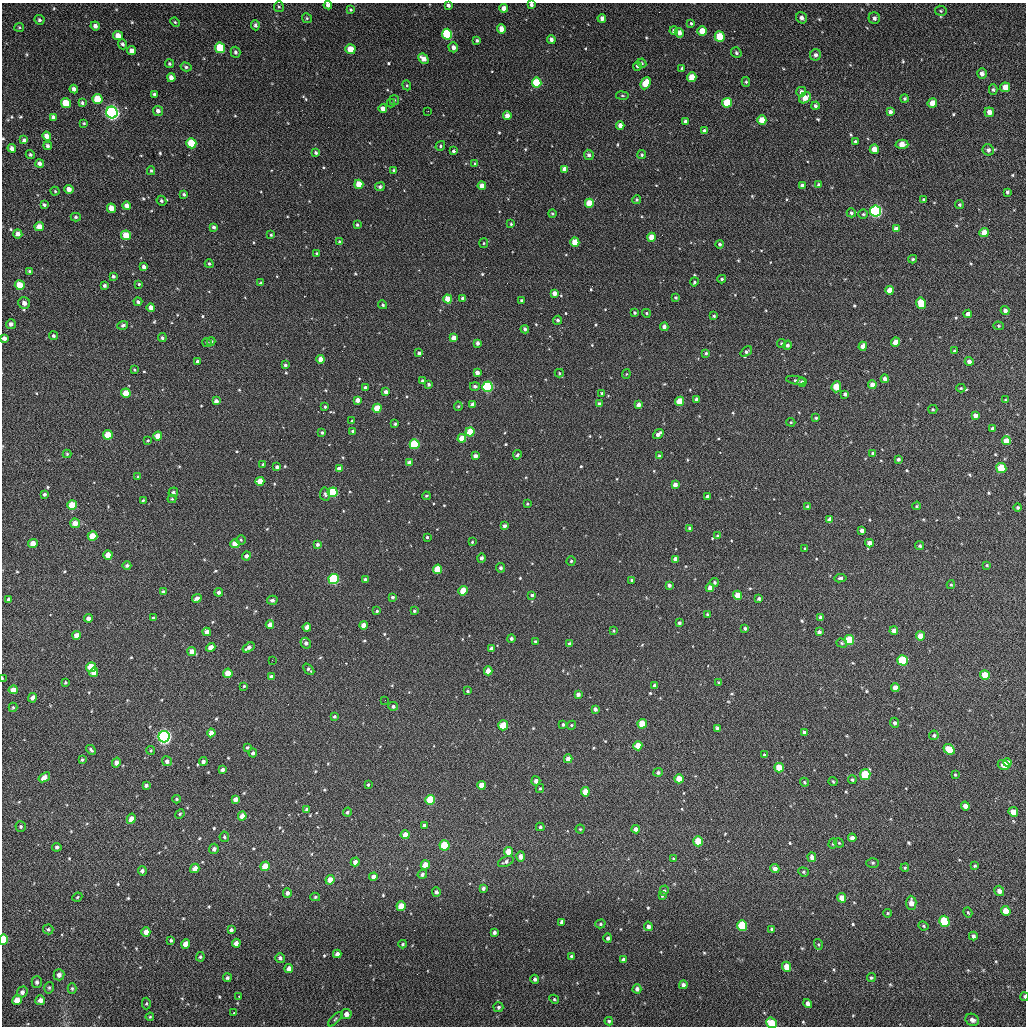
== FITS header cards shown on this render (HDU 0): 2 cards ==
NAXIS1  =                 1024 / length of data axis 1
NAXIS2  =                 1024 / length of data axis 2

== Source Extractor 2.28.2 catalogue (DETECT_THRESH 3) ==
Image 1024 x 1024 px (HDU 0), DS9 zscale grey, 1 PNG px = 1 image px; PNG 1028 x 1028 px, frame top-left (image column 1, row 1024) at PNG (2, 3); each listed source drawn as its Kron ellipse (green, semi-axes under 4 px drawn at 4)
Background 72.5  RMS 11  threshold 32.5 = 3 sigma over >= 5 px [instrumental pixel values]
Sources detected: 643; of the 643, the 500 brightest by FLUX_AUTO listed and drawn (143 fainter detections omitted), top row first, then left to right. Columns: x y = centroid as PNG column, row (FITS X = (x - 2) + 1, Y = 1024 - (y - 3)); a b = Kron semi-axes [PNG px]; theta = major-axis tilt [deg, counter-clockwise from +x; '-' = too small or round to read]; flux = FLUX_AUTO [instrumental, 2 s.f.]
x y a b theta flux
328 5 4 4 - 3000
448 5 4 3 - 2000
531 5 4 3 - 2200
279 7 5 5 - 1100
504 8 4 4 - 4500
351 10 3 3 - 810
941 11 6 5 - 1100
307 18 5 4 - 1100
602 18 4 4 - 3000
802 18 6 5 - 2900
874 18 6 5 - 2400
39 20 5 4 - 1600
175 22 5 4 - 920
691 23 4 3 - 1000
255 25 5 4 - 1800
95 26 4 4 - 2600
19 27 5 4 - 850
501 29 4 4 - 6400
674 31 4 4 - 2600
702 31 4 4 - 9200
679 33 5 4 - 3800
447 34 5 5 - 55000
118 36 5 4 - 5300
720 37 5 5 - 22000
477 40 4 3 - 1100
551 40 5 4 - 2900
123 44 5 4 - 1600
453 47 5 4 - 3200
220 48 5 5 - 31000
350 49 5 4 - 12000
132 51 4 4 - 4700
236 52 5 4 - 1700
736 53 5 5 - 1400
815 55 6 5 - 2600
423 59 6 4 -43 5300
642 63 4 4 - 990
170 64 4 4 - 1200
637 66 5 4 - 1700
186 67 5 4 - 1300
682 68 4 3 - 1100
982 73 5 5 - 3200
692 77 5 4 - 12000
171 78 4 4 - 4000
746 82 5 4 - 1100
537 83 5 5 - 34000
646 83 6 5 - 13000
407 85 5 4 - 910
1005 87 5 5 - 7700
74 89 4 4 - 2500
993 90 5 4 - 1200
801 92 5 5 - 2800
154 94 3 3 - 1100
622 96 6 3 -9 820
805 98 6 5 - 6800
97 99 5 5 - 20000
905 99 4 4 - 1200
394 100 5 5 - 1100
66 103 5 4 - 15000
82 103 4 4 - 1400
391 103 4 4 - 810
727 103 5 5 - 21000
932 103 5 4 - 6900
815 106 4 3 - 1900
383 109 4 4 - 5100
158 111 5 5 - 3000
428 111 2 2 - 800
112 112 6 5 - 280000
890 112 4 4 - 2500
989 112 5 4 - 4300
507 116 4 4 - 5500
53 117 4 3 - 1800
762 120 4 4 - 12000
685 121 4 3 - 2300
84 123 4 3 - 830
620 125 4 4 - 5000
704 131 4 4 - 2600
47 136 5 4 - 4400
24 140 4 3 - 1500
855 141 3 3 - 1000
191 143 5 5 - 30000
902 144 6 4 -2 8600
48 146 4 4 - 1800
440 146 5 4 - 1200
12 148 4 4 - 2900
874 149 5 4 - 7100
988 150 6 5 - 2400
453 151 3 3 - 1500
316 153 4 4 - 1600
30 155 4 4 - 1200
589 155 5 5 - 2200
642 155 4 4 - 1300
40 164 4 4 - 2500
475 164 4 3 - 1000
564 169 4 4 - 5800
394 170 3 3 - 1300
151 171 4 3 - 870
359 184 4 4 - 14000
818 185 4 3 - 1400
482 186 4 4 - 7100
802 186 4 4 - 2900
380 187 5 4 - 1700
69 189 4 4 - 4700
55 191 4 4 - 810
1007 192 4 3 - 1400
184 194 4 4 - 1500
924 199 4 3 - 930
636 200 4 4 - 1200
161 201 5 4 - 1400
589 203 4 4 - 19000
44 205 4 3 - 1400
959 205 4 4 - 1200
127 206 4 4 - 5300
111 208 5 4 - 7700
875 211 5 5 - 150000
552 213 4 4 - 1000
851 213 5 4 - 1500
863 214 4 4 - 970
76 217 5 4 - 1100
511 224 3 3 - 950
357 225 3 3 - 1100
39 227 4 4 - 5400
214 227 4 3 - 1800
896 229 4 4 - 4700
984 232 5 4 - 9400
18 234 4 4 - 4100
126 235 5 5 - 16000
271 235 3 3 - 900
652 237 4 4 - 12000
340 242 4 4 - 1600
575 242 4 4 - 16000
484 243 5 4 - 800
720 244 4 4 - 1500
317 253 3 3 - 1100
913 259 4 3 - 1200
209 264 4 4 - 1200
144 267 4 4 - 2900
30 271 3 3 - 1200
113 276 4 4 - 1500
722 279 4 3 - 1100
694 282 4 4 - 1200
261 283 4 3 - 1300
139 284 3 3 - 910
20 285 5 5 - 17000
104 285 4 4 - 1700
889 290 4 4 - 6900
554 293 4 4 - 5000
676 297 4 4 - 1100
463 298 4 3 - 2400
448 299 4 4 - 15000
521 300 4 3 - 1100
138 302 4 4 - 1600
24 303 6 5 - 3900
921 303 6 5 - 17000
383 305 4 4 - 1300
151 307 4 4 - 4700
1005 311 4 4 - 2900
635 313 3 3 - 1300
646 313 4 3 - 1100
968 314 4 4 - 3500
714 316 3 3 - 950
558 320 4 4 - 1700
11 324 5 5 - 2700
123 325 5 4 - 1500
998 326 5 4 - 850
664 327 4 4 - 3200
525 329 4 4 - 1900
53 336 4 4 - 1500
4 338 4 4 - 2900
162 338 4 4 - 1500
453 338 4 4 - 6200
211 341 4 4 - 1800
896 342 4 4 - 10000
207 343 5 4 - 1200
477 343 4 3 - 2600
781 344 4 4 - 1100
787 345 5 4 - 2100
863 346 4 4 - 4900
954 351 4 3 - 940
746 352 6 4 36 1500
419 353 3 3 - 1700
706 353 4 3 - 1300
321 359 4 4 - 8800
198 361 4 4 - 2100
969 361 4 4 - 3100
285 365 4 3 - 1400
134 370 3 3 - 830
477 373 4 4 - 4300
559 373 4 4 - 920
626 374 5 4 - 840
885 379 4 4 - 3700
796 380 10 4 -12 1500
422 381 4 4 - 1400
802 382 5 4 - 2000
429 384 4 4 - 1600
872 385 4 4 - 5400
475 386 5 4 - 2000
365 387 4 3 - 1600
487 387 5 5 - 82000
836 387 5 4 - 13000
961 388 4 4 - 840
386 392 4 3 - 3000
126 393 4 4 - 13000
602 393 3 3 - 1200
845 394 4 4 - 1800
696 399 4 4 - 3100
358 400 4 4 - 4700
1006 400 3 3 - 790
216 401 4 4 - 3000
679 401 4 4 - 13000
473 404 4 4 - 3700
599 404 4 3 - 2600
638 405 4 4 - 3100
458 406 4 4 - 1100
325 407 3 3 - 1000
377 408 4 4 - 16000
933 409 4 4 - 930
975 415 4 4 - 3000
816 418 4 4 - 980
352 421 3 3 - 870
791 422 5 4 - 930
395 424 3 3 - 1200
992 428 3 3 - 1500
353 431 4 3 - 1700
470 432 4 4 - 18000
322 433 4 4 - 1400
658 434 6 4 37 3600
108 435 5 4 - 16000
158 436 4 4 - 8800
462 438 4 4 - 11000
148 440 4 3 - 810
1006 441 4 4 - 7900
415 444 5 5 - 46000
873 453 4 3 - 2100
67 454 4 4 - 850
517 455 4 3 - 1200
475 456 4 4 - 3700
659 456 3 3 - 1500
898 459 4 4 - 1800
409 463 4 4 - 4500
263 464 4 3 - 930
277 467 4 3 - 2200
1001 468 5 5 - 23000
339 469 4 4 - 4900
138 477 3 3 - 930
260 481 5 4 - 9700
675 485 4 4 - 4500
173 492 5 4 - 1700
333 492 5 5 - 42000
44 494 3 3 - 1400
325 494 7 5 -80 1600
426 496 4 3 - 980
707 496 3 3 - 1800
172 499 4 4 - 900
143 500 4 3 - 800
527 504 3 3 - 800
72 505 5 5 - 23000
808 506 4 4 - 1400
917 506 4 3 - 830
1018 507 4 4 - 1000
829 520 4 4 - 4400
75 523 5 4 - 6800
504 526 4 4 - 2300
690 528 4 4 - 2200
862 530 4 4 - 3100
93 536 5 4 - 14000
717 536 4 4 - 1200
427 537 3 3 - 910
241 540 5 4 - 990
472 542 3 3 - 800
33 543 5 4 - 7000
869 543 4 4 - 5000
235 544 4 4 - 12000
317 544 4 4 - 1800
920 546 4 4 - 1400
805 549 3 3 - 960
108 555 4 4 - 7200
246 556 4 4 - 2500
481 558 4 4 - 2200
675 559 4 4 - 4200
571 561 4 4 - 1100
987 565 4 3 - 800
127 566 4 4 - 1700
501 568 5 4 - 1900
437 569 4 4 - 19000
840 578 6 4 7 1600
334 579 5 5 - 60000
365 579 3 3 - 1800
632 580 4 3 - 1300
714 582 4 4 - 1400
669 585 4 3 - 2400
951 585 4 4 - 870
710 588 4 4 - 4300
463 591 5 4 - 13000
163 592 4 4 - 1900
219 592 4 4 - 2100
532 595 4 4 - 1400
738 595 4 4 - 12000
392 597 3 3 - 1500
197 598 5 4 - 3200
759 598 4 3 - 1700
9 599 4 4 - 2200
272 600 5 4 - 2200
377 611 4 4 - 1000
414 611 3 3 - 1100
707 614 3 3 - 880
821 617 4 4 - 2900
88 618 4 4 - 3000
153 618 4 3 - 1100
679 623 3 3 - 1300
270 625 4 4 - 4500
363 625 4 4 - 7200
307 627 4 4 - 4300
745 628 4 3 - 1200
613 630 4 3 - 940
894 631 4 4 - 5000
207 632 4 4 - 4100
819 632 4 4 - 2300
77 635 4 4 - 5500
920 636 4 4 - 7600
511 638 4 4 - 1800
849 640 5 5 - 32000
535 641 3 3 - 970
306 643 5 5 - 2200
842 643 5 4 - 1100
569 644 4 3 - 2400
211 647 5 4 - 4600
248 647 6 4 34 2900
491 648 4 4 - 1600
192 652 4 4 - 6900
272 660 2 2 - 1900
903 660 5 5 - 39000
91 667 5 5 - 18000
309 669 7 3 -47 1600
488 671 4 4 - 8000
94 672 4 4 - 7000
228 673 4 4 - 10000
985 675 5 4 - 17000
271 676 4 3 - 2300
2 678 3 2 - 840
65 682 4 3 - 800
719 683 4 3 - 1200
244 686 3 3 - 990
655 686 4 4 - 3600
895 687 4 4 - 5500
13 690 4 4 - 5300
467 691 3 3 - 1000
578 694 4 4 - 2800
32 698 5 4 - 2800
385 700 2 2 - 860
393 706 5 4 - 1900
13 707 4 3 - 990
595 709 4 4 - 2700
334 717 3 3 - 1200
894 723 5 4 - 1800
563 724 3 3 - 1200
642 724 5 4 - 14000
503 725 5 5 - 22000
571 725 4 4 - 1000
717 728 4 3 - 1700
804 732 4 3 - 1600
211 733 4 4 - 5100
934 735 5 4 - 1300
164 737 6 5 - 280000
638 746 4 4 - 10000
247 747 4 3 - 1100
949 749 6 4 -39 16000
91 750 5 3 - 1400
151 750 4 4 - 870
253 753 4 4 - 1900
764 755 4 4 - 1400
568 759 4 4 - 6200
82 760 4 3 - 1100
167 761 5 5 - 2300
203 761 4 4 - 1900
116 763 5 4 - 3400
1007 763 4 4 - 6800
1004 765 6 5 - 13000
779 768 5 4 - 15000
222 770 4 3 - 2000
658 772 5 4 - 1600
865 774 5 5 - 34000
955 775 3 3 - 820
44 777 6 4 37 4700
679 779 4 4 - 8600
852 780 4 4 - 1400
536 781 4 4 - 3100
833 781 5 3 - 890
805 782 5 3 - 930
146 785 4 3 - 1600
368 785 3 3 - 930
481 785 4 4 - 7300
540 788 4 4 - 1100
585 792 4 4 - 9200
176 799 4 3 - 820
235 799 4 4 - 3600
430 800 5 5 - 29000
965 806 4 4 - 4700
307 809 4 4 - 1400
347 812 4 4 - 1500
1013 812 5 4 - 9400
180 814 5 4 - 990
242 816 4 4 - 5600
131 819 5 4 - 4800
424 825 4 4 - 1600
21 827 5 5 - 1300
540 827 4 4 - 1200
580 829 4 4 - 880
636 829 4 4 - 3600
405 835 4 4 - 6500
224 837 5 4 - 1100
852 838 4 4 - 3600
698 841 5 4 - 21000
839 843 5 4 - 810
833 844 5 4 - 950
445 845 5 5 - 32000
57 847 4 4 - 1600
214 849 5 5 - 2400
508 852 5 4 - 10000
521 856 5 4 - 3900
812 857 5 4 - 3400
673 859 3 3 - 920
355 862 4 4 - 3200
506 862 8 5 24 2100
873 863 6 5 - 1200
425 865 4 4 - 9800
265 866 5 4 - 13000
975 866 3 3 - 970
195 868 5 4 - 5300
905 868 4 3 - 950
775 869 4 4 - 3800
142 871 4 4 - 2000
803 872 5 4 - 990
422 874 4 4 - 2300
373 877 4 4 - 3400
330 880 5 4 - 8700
483 888 4 3 - 2200
664 891 5 4 - 1200
999 891 5 5 - 3900
436 892 4 4 - 2000
287 893 5 4 - 2800
662 895 4 3 - 1300
77 897 5 4 - 910
315 897 5 4 - 1000
842 898 5 4 - 9200
911 903 7 5 -87 5700
401 906 5 4 - 16000
1006 911 5 4 - 11000
968 912 5 3 - 920
888 913 4 3 - 950
944 921 5 5 - 39000
562 922 4 4 - 3500
600 924 5 4 - 1100
648 926 5 4 - 2900
742 926 5 5 - 39000
923 926 5 3 - 930
48 929 5 5 - 1300
772 929 4 4 - 1600
231 930 4 3 - 1900
146 932 5 4 - 4800
494 932 4 4 - 2300
973 936 4 4 - 2000
608 938 5 4 - 1800
3 939 5 4 - 23000
171 940 4 3 - 1200
236 943 4 4 - 3800
186 944 5 4 - 6400
403 944 4 3 - 970
818 944 5 4 - 890
337 954 4 4 - 3400
571 956 3 3 - 1100
200 957 5 4 - 1200
280 958 5 5 - 1800
623 960 4 4 - 2400
786 967 5 4 - 10000
289 969 4 4 - 4300
59 975 5 5 - 3100
227 978 4 4 - 1700
871 978 4 4 - 1100
535 979 4 4 - 2000
37 982 6 5 - 2100
683 985 4 4 - 2600
49 988 6 4 75 1100
72 988 5 4 - 1200
637 989 4 4 - 2500
22 992 5 5 - 2400
239 996 3 3 - 860
1025 997 4 2 - 1500
554 999 5 4 - 960
17 1000 5 4 - 6900
40 1000 5 5 - 3700
146 1003 6 4 87 1000
808 1003 5 4 - 3400
498 1007 5 5 - 1500
234 1013 3 2 - 1600
346 1014 5 5 - 4000
150 1017 4 3 - 800
335 1019 9 4 45 1300
972 1020 7 6 - 3000
609 1021 4 4 - 1100
771 1023 6 5 - 18000
At the frame edge (FLAGS 8, measured only in part): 8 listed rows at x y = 328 5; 448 5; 531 5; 4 338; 2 678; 3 939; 1025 997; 771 1023
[143 fainter detections neither listed nor drawn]